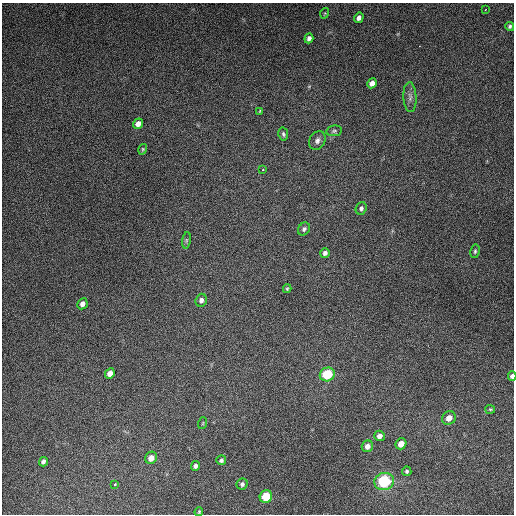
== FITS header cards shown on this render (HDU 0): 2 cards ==
NAXIS1  =                  512
NAXIS2  =                  512

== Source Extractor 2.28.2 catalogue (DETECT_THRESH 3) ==
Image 512 x 512 px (HDU 0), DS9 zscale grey, 1 PNG px = 1 image px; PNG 516 x 516 px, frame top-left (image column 1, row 512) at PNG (2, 3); each listed source drawn as its Kron ellipse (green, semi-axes under 4 px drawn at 4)
Background 5270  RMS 320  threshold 963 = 3 sigma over >= 5 px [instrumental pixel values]
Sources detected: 41; all 41 listed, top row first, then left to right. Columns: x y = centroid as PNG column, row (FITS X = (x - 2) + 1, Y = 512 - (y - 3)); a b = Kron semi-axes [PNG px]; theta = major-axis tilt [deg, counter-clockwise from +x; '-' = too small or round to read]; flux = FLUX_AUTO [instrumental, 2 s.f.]
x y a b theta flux
485 10 3 2 - 1.1e+04
325 13 5 3 - 1.9e+04
359 18 5 4 - 8.4e+04
510 26 4 4 - 4.0e+04
309 38 5 4 - 6.5e+04
372 83 5 4 - 1.1e+05
410 97 15 6 -87 1.1e+05
260 111 4 4 - 2.0e+04
138 124 5 4 - 1.3e+05
334 131 8 5 10 4.5e+04
283 134 6 5 - 3.8e+04
317 141 10 7 60 8.9e+04
143 149 5 4 - 2.7e+04
263 169 2 2 - 1.4e+04
361 208 6 5 - 5.1e+04
304 229 7 5 54 5.2e+04
186 240 8 4 82 3.5e+04
475 251 7 4 80 3.9e+04
325 253 5 4 - 6.6e+04
287 289 4 3 - 2.9e+04
201 300 6 5 - 8.2e+04
82 304 6 5 - 9.1e+04
110 373 5 4 - 1.3e+05
327 374 7 7 - 9.4e+05
512 376 5 3 - 8.5e+04
490 409 5 4 - 2.5e+04
449 418 7 6 - 1.8e+05
203 423 6 3 71 2.3e+04
379 436 5 5 - 1.0e+05
401 444 6 5 - 1.9e+05
367 446 6 5 - 1.1e+05
151 458 6 5 - 1.6e+05
221 460 5 4 - 4.6e+04
43 462 5 4 - 5.8e+04
195 466 5 4 - 6.4e+04
407 471 5 4 - 3.8e+04
384 481 10 8 14 1.4e+06
242 484 5 5 - 5.7e+04
115 485 3 3 - 5.4e+04
266 496 6 6 - 6.1e+05
199 512 4 3 - 2.3e+04
At the frame edge (FLAGS 8, measured only in part): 1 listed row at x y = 512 376